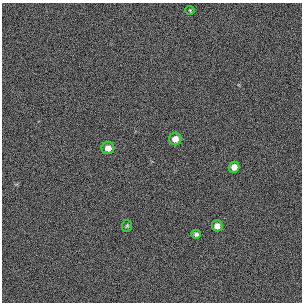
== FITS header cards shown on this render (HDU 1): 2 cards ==
NAXIS1  =                  300 / length of original image axis
NAXIS2  =                  300 / length of original image axis

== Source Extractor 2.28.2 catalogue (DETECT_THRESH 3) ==
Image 300 x 300 px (HDU 1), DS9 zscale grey, 1 PNG px = 1 image px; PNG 304 x 304 px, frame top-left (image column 1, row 300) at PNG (2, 3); each listed source drawn as its Kron ellipse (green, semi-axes under 4 px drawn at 4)
Background 385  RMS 66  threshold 199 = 3 sigma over >= 5 px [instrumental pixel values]
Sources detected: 7; all 7 listed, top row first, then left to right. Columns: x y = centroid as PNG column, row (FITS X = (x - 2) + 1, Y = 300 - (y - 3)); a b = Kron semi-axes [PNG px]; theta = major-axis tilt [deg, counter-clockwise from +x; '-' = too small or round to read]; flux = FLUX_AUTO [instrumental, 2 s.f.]
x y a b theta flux
190 10 4 4 - 4400
175 139 6 6 - 32000
108 148 6 6 - 26000
234 167 5 5 - 27000
127 226 6 5 - 6500
217 226 5 5 - 27000
196 234 4 4 - 11000